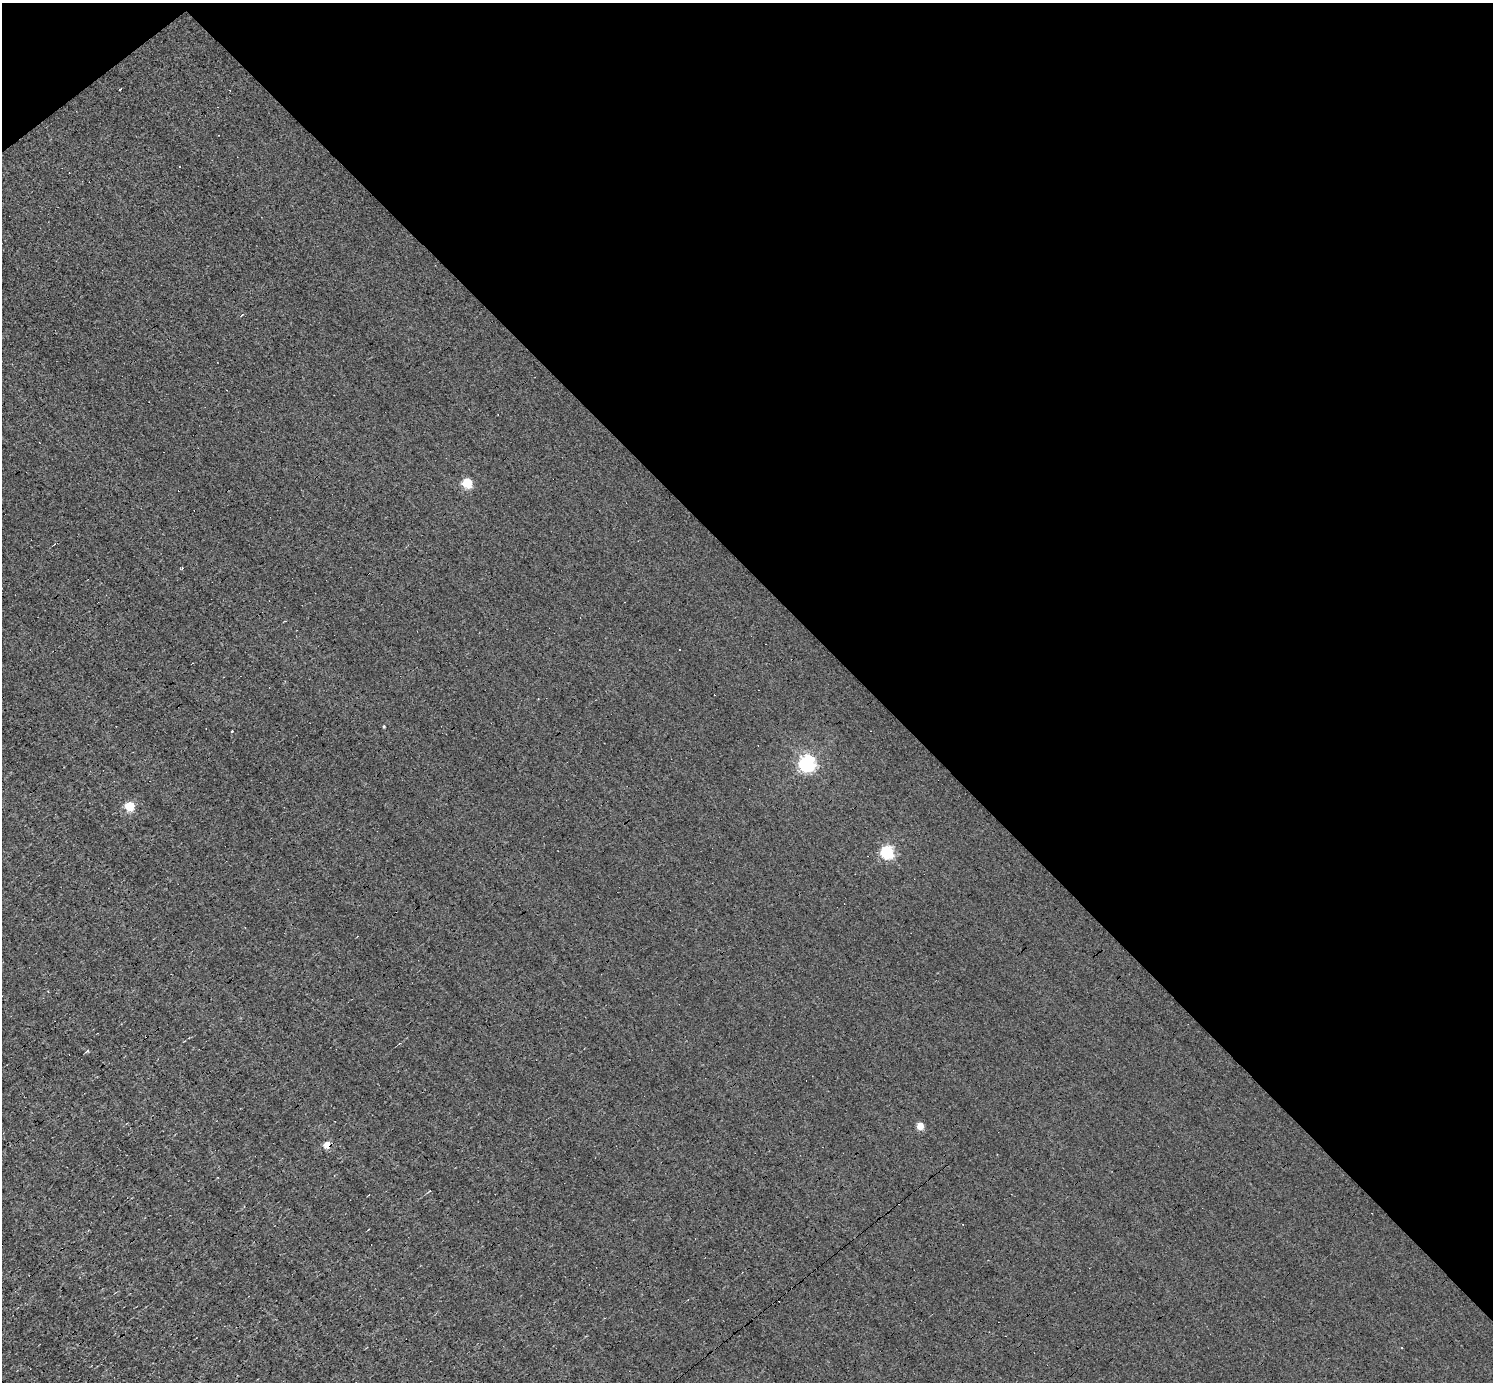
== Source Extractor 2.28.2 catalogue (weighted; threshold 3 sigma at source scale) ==
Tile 3 of 4 x 4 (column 3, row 1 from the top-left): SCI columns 2985-4475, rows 4292-5671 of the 5967 x 5966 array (HDU 1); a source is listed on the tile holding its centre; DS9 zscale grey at full resolution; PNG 1495 x 1384 px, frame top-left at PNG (2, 3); no overlay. Shown black and unused: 43% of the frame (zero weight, under 3 of 4 exposures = <1% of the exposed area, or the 3 px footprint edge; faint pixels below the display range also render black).
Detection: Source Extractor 2.28.2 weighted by HDU 2 'WHT'; one run over the whole footprint, this tile lists its part. Background -0.00396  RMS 0.036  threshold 0.163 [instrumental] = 3 sigma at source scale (4.5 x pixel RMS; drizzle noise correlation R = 1.50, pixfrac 1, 0.05/0.05 arcsec/px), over >= 5 px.
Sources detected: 17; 6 cosmic-ray / hot-pixel residue — not listed; the other 11 listed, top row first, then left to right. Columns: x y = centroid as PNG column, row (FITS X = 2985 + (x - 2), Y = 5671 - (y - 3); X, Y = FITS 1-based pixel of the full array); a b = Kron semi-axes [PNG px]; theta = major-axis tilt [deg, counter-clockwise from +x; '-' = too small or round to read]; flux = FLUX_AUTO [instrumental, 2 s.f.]
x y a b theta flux
120 89 3 2 - 8.6
180 167 3 3 - 5.2
242 315 4 3 - 3.1
467 483 5 5 - 240
384 726 5 3 - 3.4
807 763 6 6 - 1300
130 806 5 5 - 210
887 852 6 5 - 580
87 1051 6 3 45 4.2
920 1126 5 4 - 80
327 1145 5 4 - 110
Overlapping masked pixels (flux is a lower limit): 1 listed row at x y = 327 1145